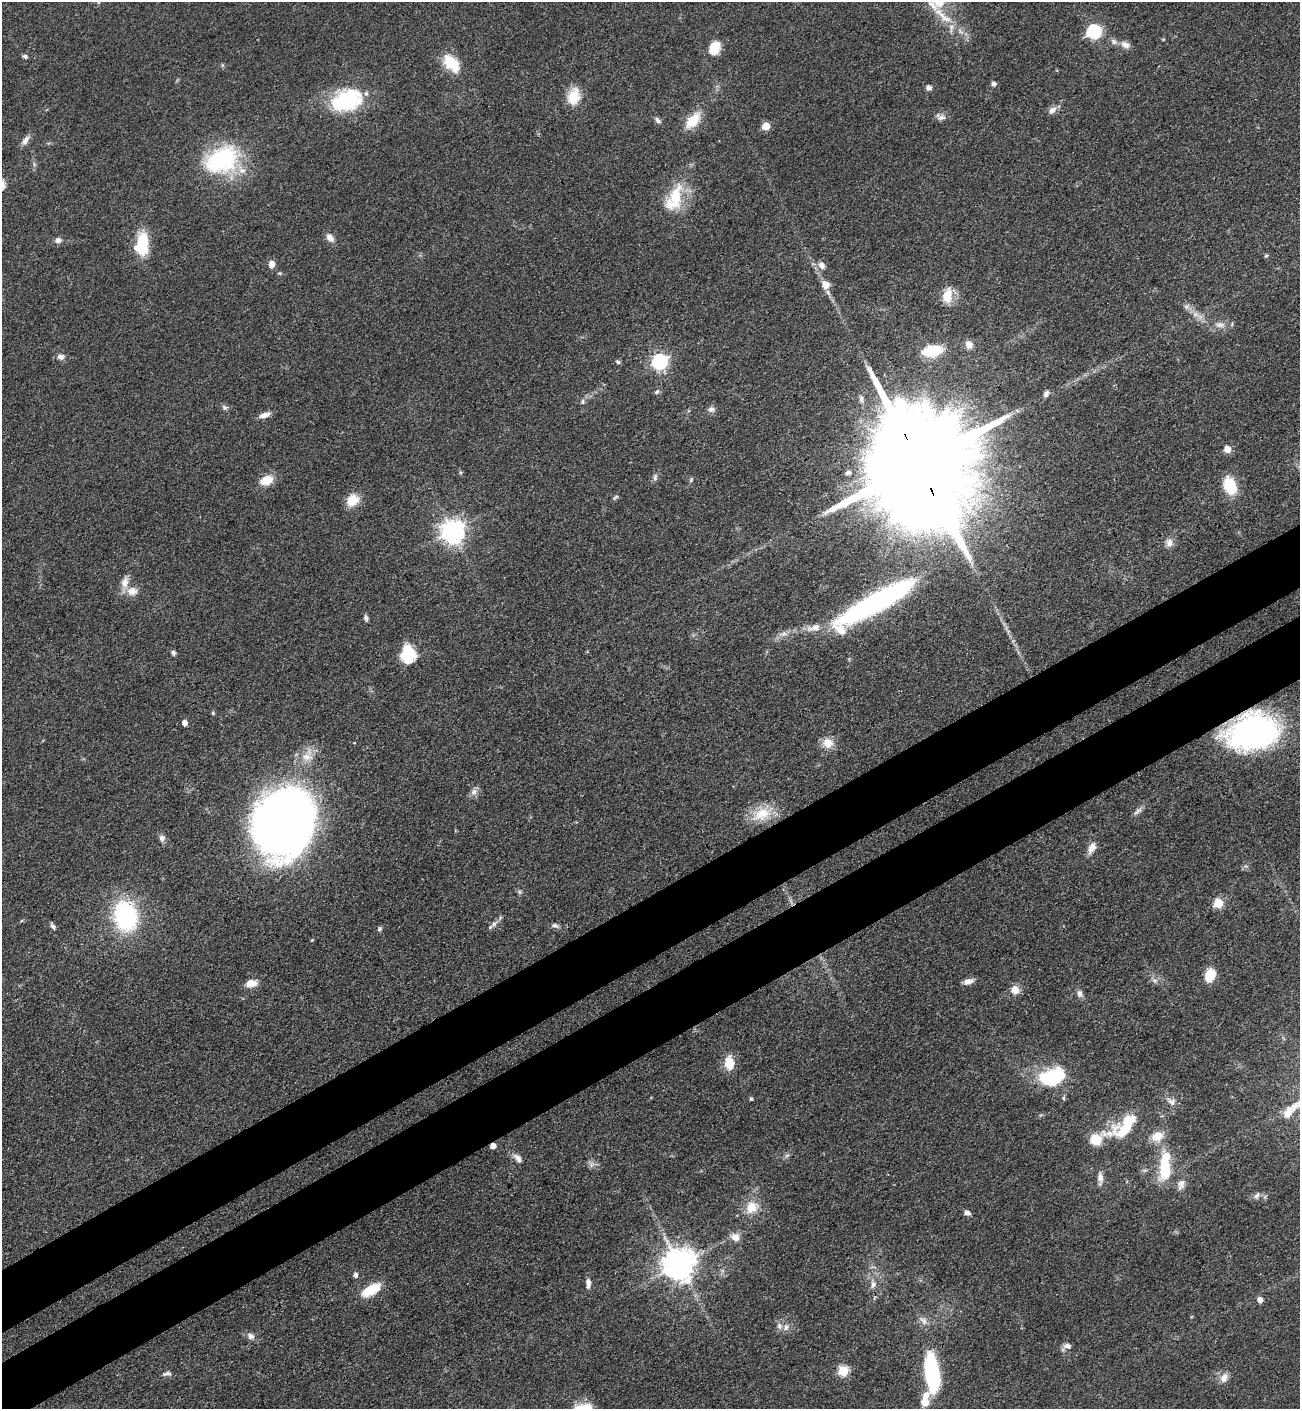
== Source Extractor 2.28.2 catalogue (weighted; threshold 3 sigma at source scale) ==
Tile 7 of 4 x 4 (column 3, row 2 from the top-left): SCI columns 2972-4269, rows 2912-4318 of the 5807 x 5823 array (HDU 1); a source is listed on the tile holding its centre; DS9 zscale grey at full resolution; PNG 1302 x 1411 px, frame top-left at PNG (2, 2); no overlay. Shown black and unused: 9% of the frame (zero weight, under 3 of 4 exposures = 9% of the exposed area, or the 3 px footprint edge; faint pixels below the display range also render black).
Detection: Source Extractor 2.28.2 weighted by HDU 2 'WHT'; one run over the whole footprint, this tile lists its part. Background 0.0404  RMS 0.0045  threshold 0.0201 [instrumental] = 3 sigma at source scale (4.5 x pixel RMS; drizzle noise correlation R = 1.50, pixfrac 1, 0.05/0.05 arcsec/px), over >= 5 px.
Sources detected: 126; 1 too faint to see at this stretch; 5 inside a brighter object's white glare — not listed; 7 inside a brighter listed object's ellipse — not listed separately; the other 113 listed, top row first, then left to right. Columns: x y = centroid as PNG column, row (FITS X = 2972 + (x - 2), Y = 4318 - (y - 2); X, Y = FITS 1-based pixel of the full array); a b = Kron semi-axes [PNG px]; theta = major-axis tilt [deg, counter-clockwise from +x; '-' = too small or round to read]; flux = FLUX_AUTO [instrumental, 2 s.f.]
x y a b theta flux
944 17 32 9 -39 11
1094 31 6 6 - 74
1125 45 13 8 -26 2.8
714 48 16 11 70 8.2
25 56 6 4 -22 1.1
451 63 24 14 -48 12
993 84 5 4 - 1.7
928 88 7 6 - 1.4
574 97 17 12 77 11
345 101 34 21 3 35
1052 110 11 8 36 2.3
941 117 13 7 -18 2.2
658 120 11 6 -47 1.3
693 120 20 11 48 11
766 126 5 5 - 11
25 140 14 7 54 2.6
221 160 39 28 26 51
674 198 42 19 67 19
330 238 12 7 -48 2.7
58 240 8 7 - 1.7
142 244 26 15 83 17
1266 256 6 3 19 0.5
271 264 8 6 87 3.1
821 265 9 8 - 2.8
826 285 11 11 - 3.9
947 296 18 11 80 7.3
1186 307 8 6 -69 1.4
1195 314 7 7 - 1.8
1220 325 15 7 -6 3
969 344 9 8 - 3.1
932 351 20 11 11 15
61 357 10 8 0 1.9
659 361 7 6 - 110
618 362 6 5 - 0.97
657 392 7 5 45 0.98
1046 393 8 6 65 1.5
583 402 6 6 - 1
225 408 8 6 -55 1.1
711 409 10 7 -8 1.7
264 415 14 6 20 3
1227 449 5 5 - 7.1
919 464 38 24 -66 22000
848 473 7 5 8 1.5
655 477 10 5 75 1.4
266 480 15 10 20 7.4
691 480 7 5 71 0.73
1230 485 17 11 -69 15
615 497 9 4 38 0.79
353 500 14 11 50 8
452 531 8 8 - 370
1169 542 10 9 - 2.7
125 582 17 10 80 4.1
132 591 15 11 11 4.8
881 600 72 23 32 81
366 618 9 5 -73 1.1
814 627 20 9 15 5.2
784 634 9 5 19 1.8
173 653 7 5 -82 0.98
407 653 13 10 87 27
184 723 4 4 - 3.5
1254 732 45 30 14 120
828 743 13 12 - 5.3
308 756 22 14 65 7.6
474 792 9 8 - 2.1
1138 811 15 5 40 1.7
762 814 29 17 20 12
283 822 48 41 69 600
162 838 8 7 - 1.8
1092 848 16 8 65 3.4
1218 903 5 5 - 19
125 916 31 23 -76 51
494 924 9 6 18 1.7
53 926 8 5 -45 1.3
555 926 9 6 -20 1.3
379 929 6 5 - 0.84
312 940 4 3 - 0.42
1210 975 13 10 74 9.1
1154 980 8 4 0 1.1
968 981 12 6 16 2.8
251 983 13 8 7 4.4
1015 990 10 9 - 4.1
1080 994 10 7 -89 1.7
729 1063 17 11 -84 7.1
1050 1078 24 20 21 24
1063 1098 5 5 - 0.68
751 1099 4 4 - 0.86
1128 1120 72 16 37 20
493 1146 5 4 - 3.8
518 1158 15 7 -49 2.5
591 1164 9 4 82 1.2
1165 1166 41 14 88 19
1100 1178 14 7 -87 2.7
1181 1184 14 10 73 3
1257 1196 10 6 66 1.5
752 1207 16 14 39 7.7
967 1213 7 5 -21 1.5
735 1237 11 9 -26 3.9
679 1265 9 9 - 830
355 1275 6 5 - 1.3
588 1283 12 6 89 2.6
873 1284 10 6 -85 1.9
371 1290 16 7 30 19
1260 1300 5 5 - 3
923 1321 14 7 -55 2.4
779 1326 9 7 -79 1.8
786 1327 10 6 88 1.8
251 1336 11 8 -34 2.2
1067 1346 10 6 -16 1.9
843 1371 5 5 - 27
932 1373 35 12 -82 54
167 1374 12 5 3 1.5
1224 1378 13 9 66 3.2
925 1399 21 9 81 6.3
Overlapping masked pixels (flux is a lower limit): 4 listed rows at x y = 919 464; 1254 732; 283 822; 493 1146